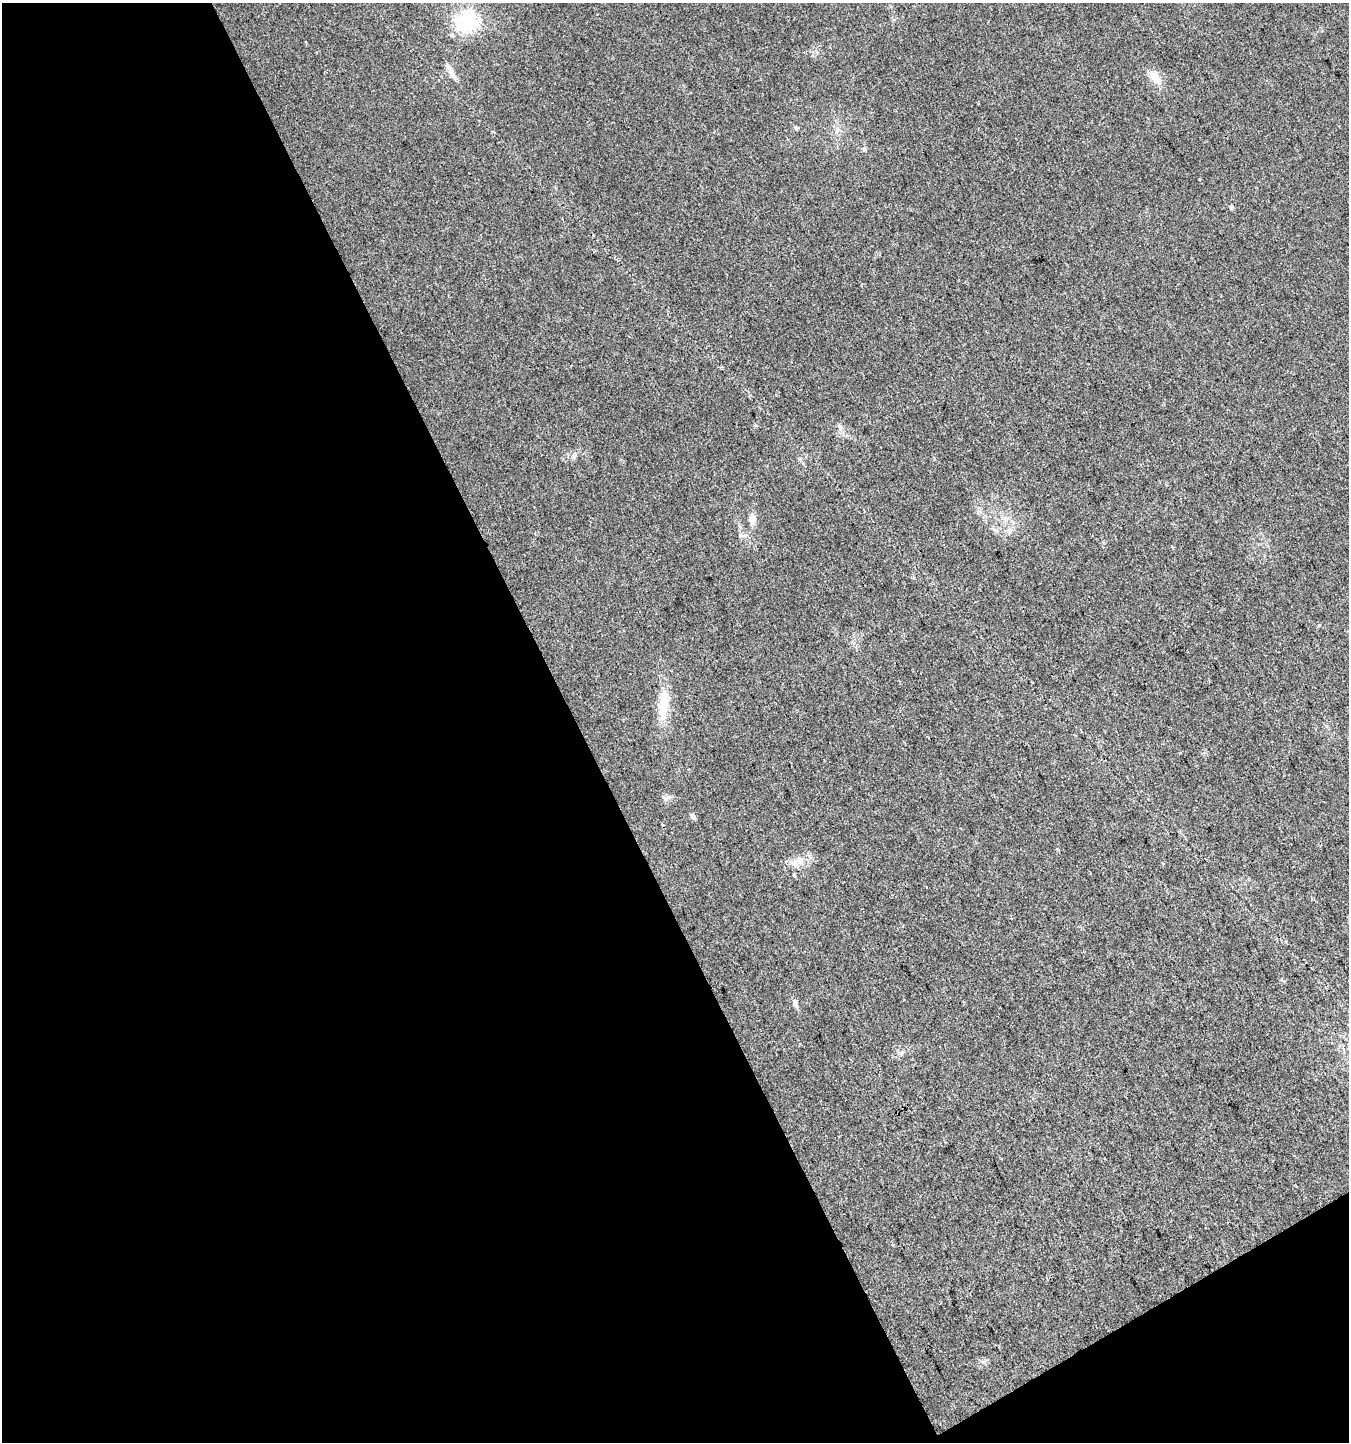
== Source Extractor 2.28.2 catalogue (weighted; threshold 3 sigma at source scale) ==
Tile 3 of 2 x 2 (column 1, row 2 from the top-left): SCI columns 61-1407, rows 3-1442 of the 2831 x 2882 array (HDU 1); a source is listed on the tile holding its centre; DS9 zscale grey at full resolution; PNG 1351 x 1444 px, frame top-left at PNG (2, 3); no overlay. Shown black and unused: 45% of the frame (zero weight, under 3 of 4 exposures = <1% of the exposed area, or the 3 px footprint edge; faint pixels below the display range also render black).
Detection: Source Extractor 2.28.2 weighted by HDU 2 'WHT'; one run over the whole footprint, this tile lists its part. Background 0.0214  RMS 0.0045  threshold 0.0202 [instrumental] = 3 sigma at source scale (4.5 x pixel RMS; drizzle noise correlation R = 1.50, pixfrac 1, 0.0396/0.0396 arcsec/px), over >= 5 px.
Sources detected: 11; all 11 listed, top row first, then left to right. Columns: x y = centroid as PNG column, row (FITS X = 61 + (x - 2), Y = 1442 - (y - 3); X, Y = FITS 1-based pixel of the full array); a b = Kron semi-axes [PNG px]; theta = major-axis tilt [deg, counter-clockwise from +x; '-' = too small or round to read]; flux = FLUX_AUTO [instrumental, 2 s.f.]
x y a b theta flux
467 21 7 7 - 230
448 67 17 5 -57 2.4
1154 77 19 11 -49 5
796 128 7 4 -58 0.61
864 149 7 5 90 0.86
752 519 13 9 -85 2.8
663 706 37 11 87 11
693 817 8 5 -38 0.99
799 861 9 7 1 2.6
794 874 4 3 - 0.57
795 1003 10 5 -90 1.3
Unlisted compact peaks at least as high as the median listed source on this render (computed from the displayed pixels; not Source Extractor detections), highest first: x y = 665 798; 574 456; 1319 625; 1231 208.